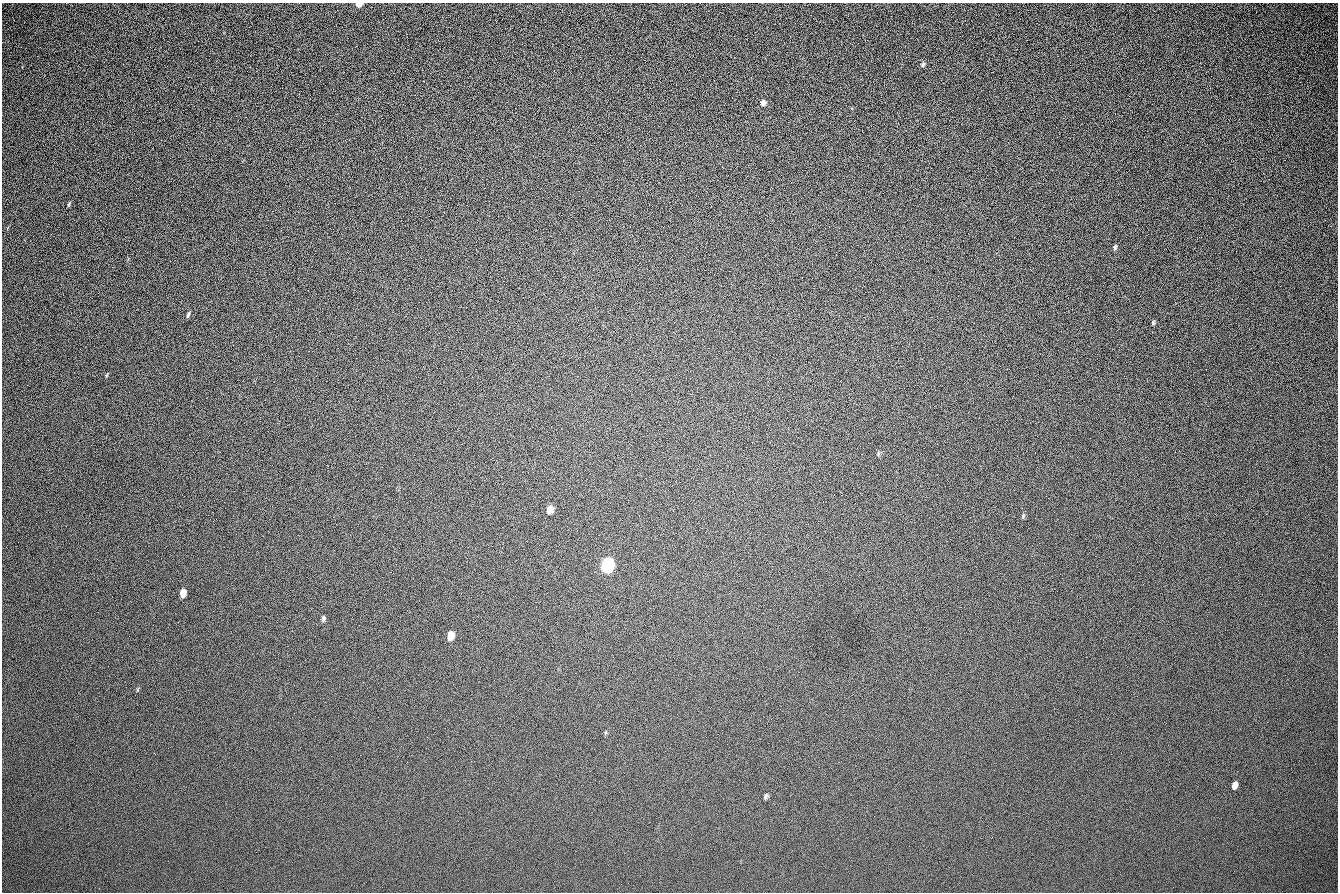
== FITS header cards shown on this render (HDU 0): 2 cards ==
NAXIS1  =                 1336 / length of data axis 1
NAXIS2  =                  890 / length of data axis 2

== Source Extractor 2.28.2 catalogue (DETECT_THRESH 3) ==
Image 1336 x 890 px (HDU 0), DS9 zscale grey, 1 PNG px = 1 image px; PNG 1340 x 894 px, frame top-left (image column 1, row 890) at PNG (2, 3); no overlay
Background 205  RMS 22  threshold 65.3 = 3 sigma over >= 5 px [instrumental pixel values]
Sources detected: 17; all 17 listed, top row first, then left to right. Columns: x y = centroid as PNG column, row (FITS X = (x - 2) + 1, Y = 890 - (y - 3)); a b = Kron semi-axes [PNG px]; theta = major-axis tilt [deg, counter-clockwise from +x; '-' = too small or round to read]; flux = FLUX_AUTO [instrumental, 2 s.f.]
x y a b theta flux
359 4 5 4 - 29000
923 64 7 5 66 2900
763 103 8 7 - 5200
69 204 7 3 71 1600
1115 247 7 5 71 2500
188 314 7 4 65 2500
1153 323 5 4 - 2200
107 375 5 3 - 1300
550 510 8 6 76 10000
1266 514 2 2 - 18000
1023 516 7 4 67 2100
607 565 9 7 75 380000
183 593 7 5 75 17000
323 619 7 5 84 3000
451 635 8 6 83 14000
1235 785 6 4 72 14000
765 796 7 5 68 3200
At the frame edge (FLAGS 8, measured only in part): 1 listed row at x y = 359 4